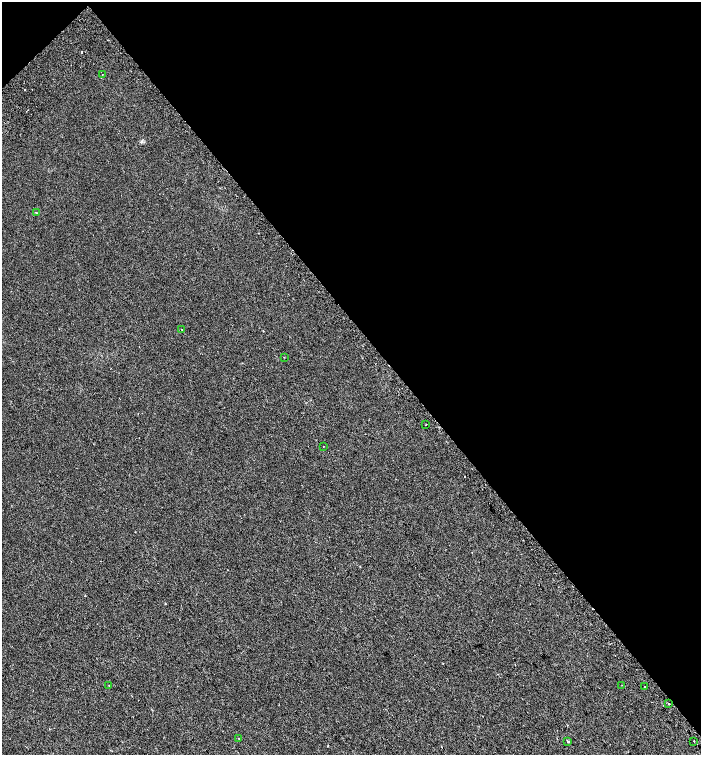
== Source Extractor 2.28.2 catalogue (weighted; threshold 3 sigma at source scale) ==
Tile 3 of 4 x 4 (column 3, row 1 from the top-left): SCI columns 3052-4448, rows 4613-6117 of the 6168 x 6210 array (HDU 1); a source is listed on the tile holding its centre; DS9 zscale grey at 2 x 2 block average (1 PNG px = mean of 2 x 2 image px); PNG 703 x 757 px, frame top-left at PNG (2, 2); each listed source drawn as its Kron ellipse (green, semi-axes under 4 px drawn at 4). Shown black and unused: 44% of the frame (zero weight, under 2 of 3 exposures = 6% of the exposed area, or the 3 px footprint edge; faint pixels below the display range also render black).
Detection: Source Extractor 2.28.2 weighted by HDU 2 'WHT'; one run over the whole footprint, this tile lists its part. Background 0.00654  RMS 0.006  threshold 0.0268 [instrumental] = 3 sigma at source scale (4.5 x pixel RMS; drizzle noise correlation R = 1.50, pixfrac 1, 0.0396/0.0396 arcsec/px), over >= 5 px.
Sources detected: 16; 3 cosmic-ray / hot-pixel residue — neither listed nor drawn; the other 13 listed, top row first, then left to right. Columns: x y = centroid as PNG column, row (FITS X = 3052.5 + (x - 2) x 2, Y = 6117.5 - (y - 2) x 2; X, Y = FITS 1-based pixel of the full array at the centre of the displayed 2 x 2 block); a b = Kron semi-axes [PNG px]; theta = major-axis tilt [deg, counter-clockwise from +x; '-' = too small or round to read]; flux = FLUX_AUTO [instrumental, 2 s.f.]
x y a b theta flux
102 75 2 2 - 0.49
36 213 3 2 - 0.86
182 330 2 2 - 0.47
284 357 2 2 - 0.73
425 425 2 2 - 0.61
323 446 2 2 - 2.4
109 685 2 2 - 0.53
622 685 2 2 - 0.47
644 687 2 2 - 0.9
669 704 2 2 - 2.1
239 739 2 2 - 0.64
568 741 3 2 - 1.2
694 741 2 2 - 0.9
Diffuse or blended objects may show on this block-average render without a row.